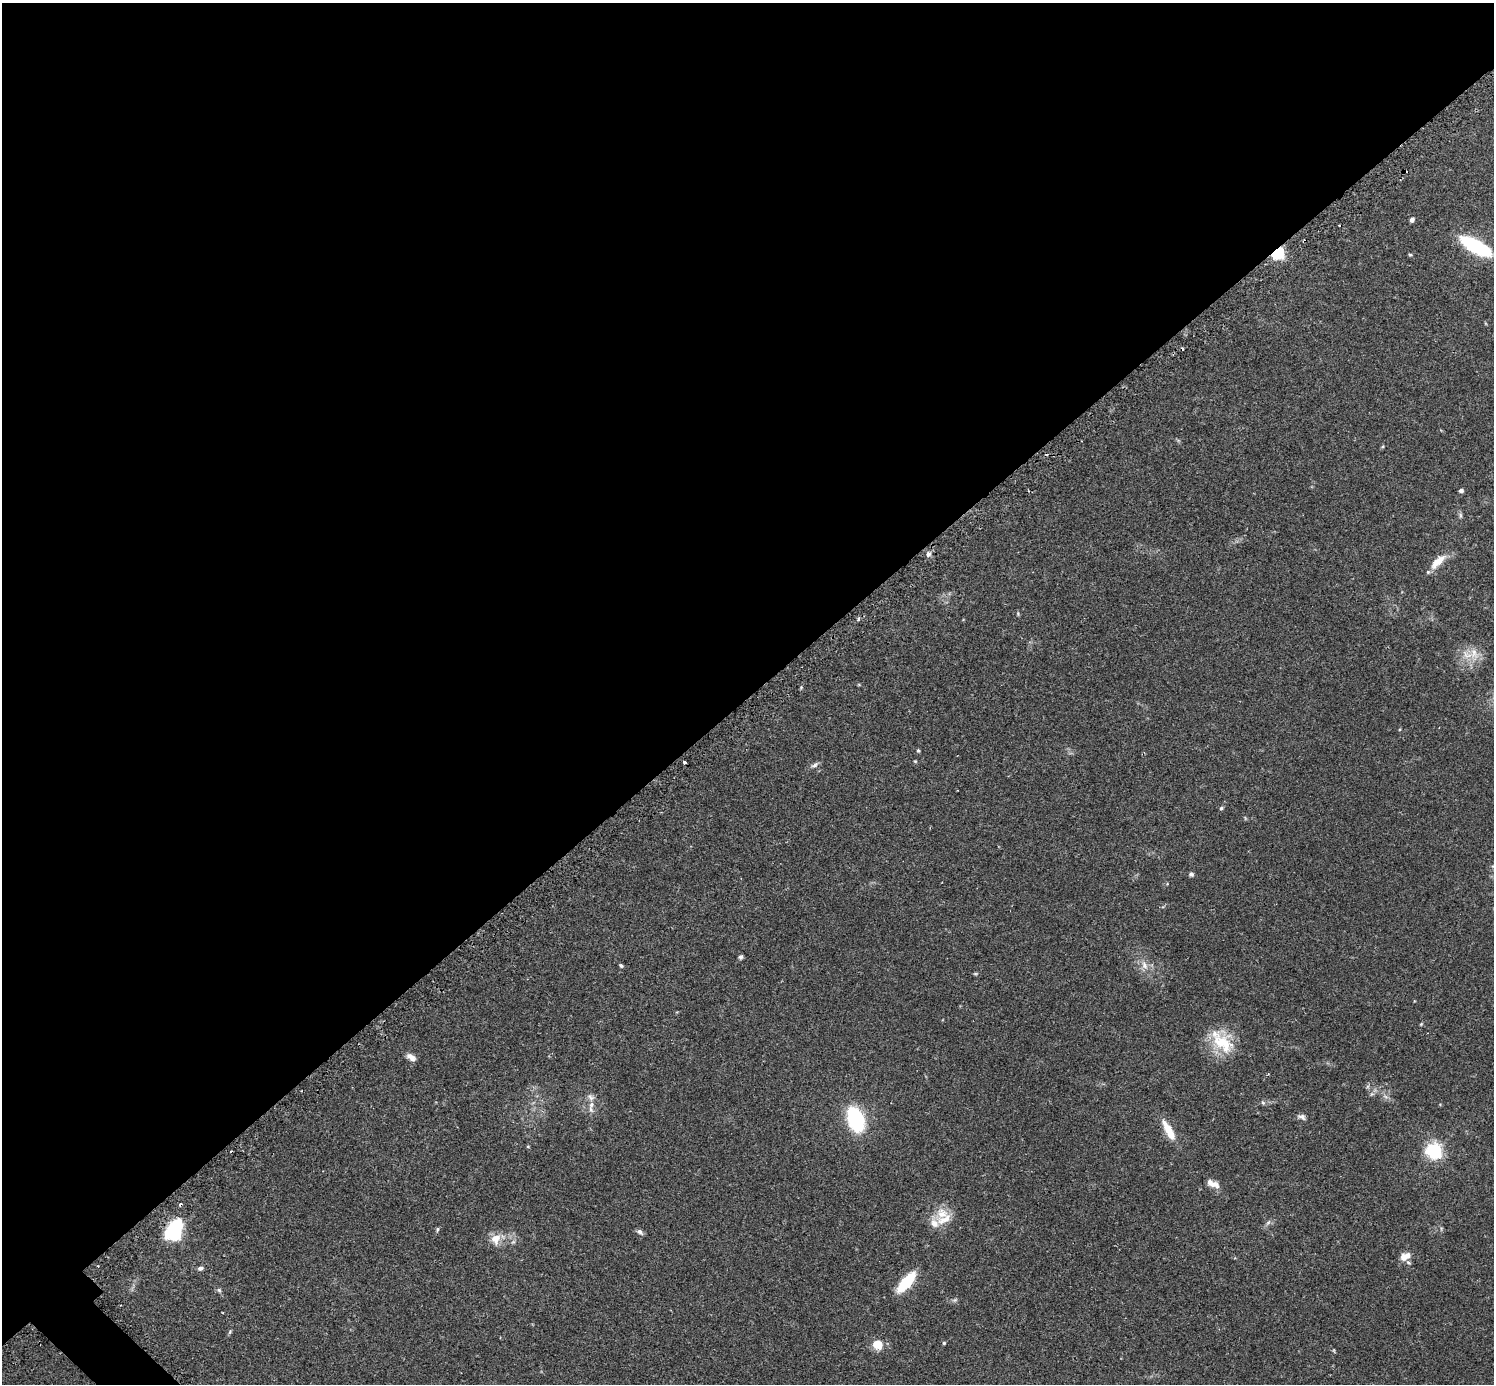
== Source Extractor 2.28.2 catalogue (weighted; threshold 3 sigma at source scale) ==
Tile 2 of 4 x 4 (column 2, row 1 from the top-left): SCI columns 1533-3024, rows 4338-5719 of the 6041 x 6041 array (HDU 1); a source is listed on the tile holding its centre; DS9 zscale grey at full resolution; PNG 1496 x 1386 px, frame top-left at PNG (2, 3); no overlay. Shown black and unused: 51% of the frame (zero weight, under 2 of 3 exposures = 2% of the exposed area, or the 3 px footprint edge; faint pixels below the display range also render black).
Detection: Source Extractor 2.28.2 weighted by HDU 2 'WHT'; one run over the whole footprint, this tile lists its part. Background 0.102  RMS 0.0058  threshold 0.0261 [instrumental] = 3 sigma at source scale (4.5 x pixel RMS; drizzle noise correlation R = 1.50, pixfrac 1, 0.05/0.05 arcsec/px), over >= 5 px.
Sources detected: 61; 1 too faint to see at this stretch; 6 cosmic-ray / hot-pixel residue — not listed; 5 inside a brighter listed object's ellipse — not listed separately; the other 49 listed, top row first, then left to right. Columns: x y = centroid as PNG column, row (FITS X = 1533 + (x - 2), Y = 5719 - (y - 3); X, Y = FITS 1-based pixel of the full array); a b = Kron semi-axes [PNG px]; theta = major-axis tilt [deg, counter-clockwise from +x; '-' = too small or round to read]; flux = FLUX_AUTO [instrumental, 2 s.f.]
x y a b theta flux
1412 220 4 4 - 2.7
1476 246 33 11 -29 49
1277 252 6 5 - 120
1410 255 5 4 - 0.73
1461 491 4 4 - 1.8
1460 515 9 4 -90 1.2
928 554 8 7 - 2.2
1438 562 27 10 44 8.4
1018 614 6 4 -80 0.72
858 619 6 3 71 0.71
1474 653 22 13 -79 9.1
859 685 5 3 - 0.54
918 750 5 4 - 0.84
915 761 4 4 - 0.59
684 762 4 3 - 2.6
815 765 11 6 35 2
1221 808 5 5 - 0.89
1191 874 6 5 - 1.2
741 957 5 5 - 1.4
1144 965 14 8 -71 4.6
621 966 5 4 - 0.93
975 974 6 4 0 0.67
1421 1024 5 3 - 0.53
1222 1041 37 22 -49 23
411 1057 13 7 -34 3.4
1385 1097 9 4 -19 1.4
1263 1103 7 5 -62 1
591 1105 9 7 47 3
1302 1117 10 6 -11 2.1
856 1119 23 14 -72 49
1169 1132 23 8 -61 11
528 1146 4 4 - 0.6
1434 1151 6 6 - 200
1213 1184 16 7 -23 4.8
942 1214 19 17 51 11
1268 1222 9 5 62 1.6
437 1229 6 4 71 0.85
640 1232 8 6 -32 1.9
174 1233 11 7 72 120
496 1239 16 12 71 6.9
1404 1257 11 10 - 4.6
98 1266 3 3 - 0.45
200 1268 6 5 - 1.8
906 1282 25 9 49 21
219 1290 6 6 - 1.1
954 1300 6 5 - 1.1
230 1332 6 5 - 0.82
944 1343 4 4 - 0.69
878 1344 10 9 - 9.1
Overlapping masked pixels (flux is a lower limit): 2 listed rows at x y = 1277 252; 174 1233